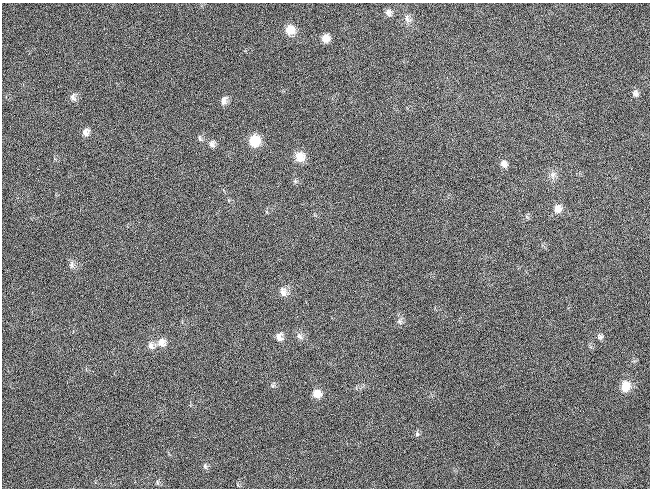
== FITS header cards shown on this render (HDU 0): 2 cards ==
NAXIS1  =                  648 / length of data axis 1
NAXIS2  =                  486 / length of data axis 2

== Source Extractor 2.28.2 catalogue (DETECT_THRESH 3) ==
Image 648 x 486 px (HDU 0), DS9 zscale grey, 1 PNG px = 1 image px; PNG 652 x 490 px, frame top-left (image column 1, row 486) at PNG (2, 3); no overlay
Background 118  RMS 26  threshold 79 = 3 sigma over >= 5 px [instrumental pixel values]
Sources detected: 30; all 30 listed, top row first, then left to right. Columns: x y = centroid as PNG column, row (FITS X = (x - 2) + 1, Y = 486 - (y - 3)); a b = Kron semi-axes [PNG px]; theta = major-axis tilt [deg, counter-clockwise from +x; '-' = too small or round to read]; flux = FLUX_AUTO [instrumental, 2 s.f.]
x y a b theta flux
388 13 9 7 -65 7700
407 19 12 7 -66 9400
290 30 10 10 - 22000
325 38 8 7 - 15000
635 93 10 7 -71 6500
73 97 11 7 -83 7800
224 100 10 7 76 9700
85 132 9 8 - 9900
200 138 9 4 -73 3500
255 141 10 10 - 45000
212 144 9 8 - 7200
300 157 12 11 - 20000
504 164 10 8 -63 8800
553 175 10 8 -80 8600
295 181 6 5 - 3100
558 209 11 10 - 14000
72 265 11 6 -86 6800
283 292 13 10 -65 12000
399 321 8 7 - 5400
299 336 10 6 -56 6800
279 337 10 8 -76 10000
600 337 8 7 - 5200
161 342 12 11 - 15000
151 346 11 7 -59 9200
273 385 7 5 -19 3600
625 386 12 10 73 28000
317 394 10 9 - 17000
417 434 7 6 - 4000
205 466 8 5 -79 4500
157 482 8 4 -89 3000